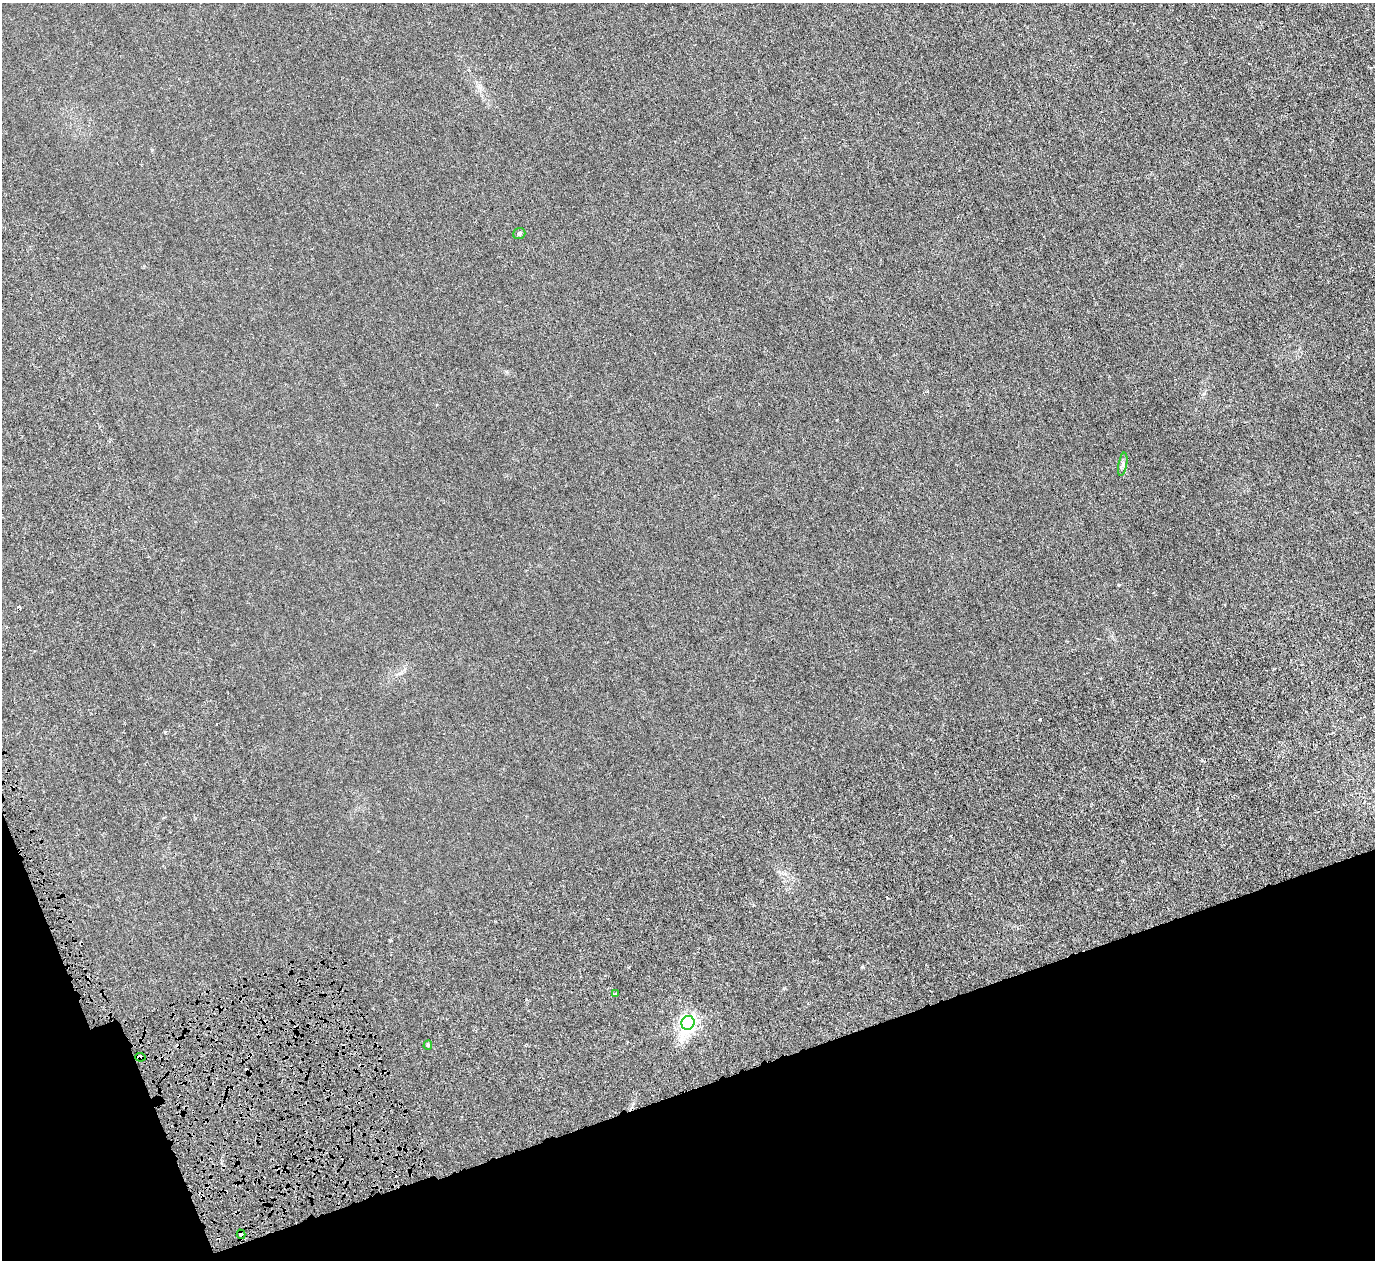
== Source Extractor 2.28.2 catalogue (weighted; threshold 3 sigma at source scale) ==
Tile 14 of 4 x 4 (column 2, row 4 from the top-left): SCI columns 1694-3066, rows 482-1739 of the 6128 x 6110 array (HDU 1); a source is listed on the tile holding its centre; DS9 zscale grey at full resolution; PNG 1377 x 1262 px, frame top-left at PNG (2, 3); each listed source drawn as its Kron ellipse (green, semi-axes under 4 px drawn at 4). Shown black and unused: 17% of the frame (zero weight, under 4 of 8 exposures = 20% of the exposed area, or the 3 px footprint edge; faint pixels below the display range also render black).
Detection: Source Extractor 2.28.2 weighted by HDU 2 'WHT'; one run over the whole footprint, this tile lists its part. Background 0.00281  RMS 0.0015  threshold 0.00606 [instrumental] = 3 sigma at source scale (4.09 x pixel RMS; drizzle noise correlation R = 1.36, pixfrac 0.8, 0.05/0.05 arcsec/px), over >= 5 px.
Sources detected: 8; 1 cosmic-ray / hot-pixel residue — neither listed nor drawn; the other 7 listed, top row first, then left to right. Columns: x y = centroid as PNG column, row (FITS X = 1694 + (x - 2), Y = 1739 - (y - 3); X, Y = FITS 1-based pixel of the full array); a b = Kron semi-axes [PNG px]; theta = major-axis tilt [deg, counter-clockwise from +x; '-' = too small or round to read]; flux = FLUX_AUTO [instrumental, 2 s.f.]
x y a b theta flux
519 233 6 5 - 0.26
1123 464 12 3 81 0.31
615 994 3 3 - 0.16
688 1023 7 6 - 47
428 1045 5 3 - 0.2
140 1057 5 4 - 0.63
241 1234 5 3 - 0.58
Overlapping masked pixels (flux is a lower limit): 2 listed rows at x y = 140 1057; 241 1234